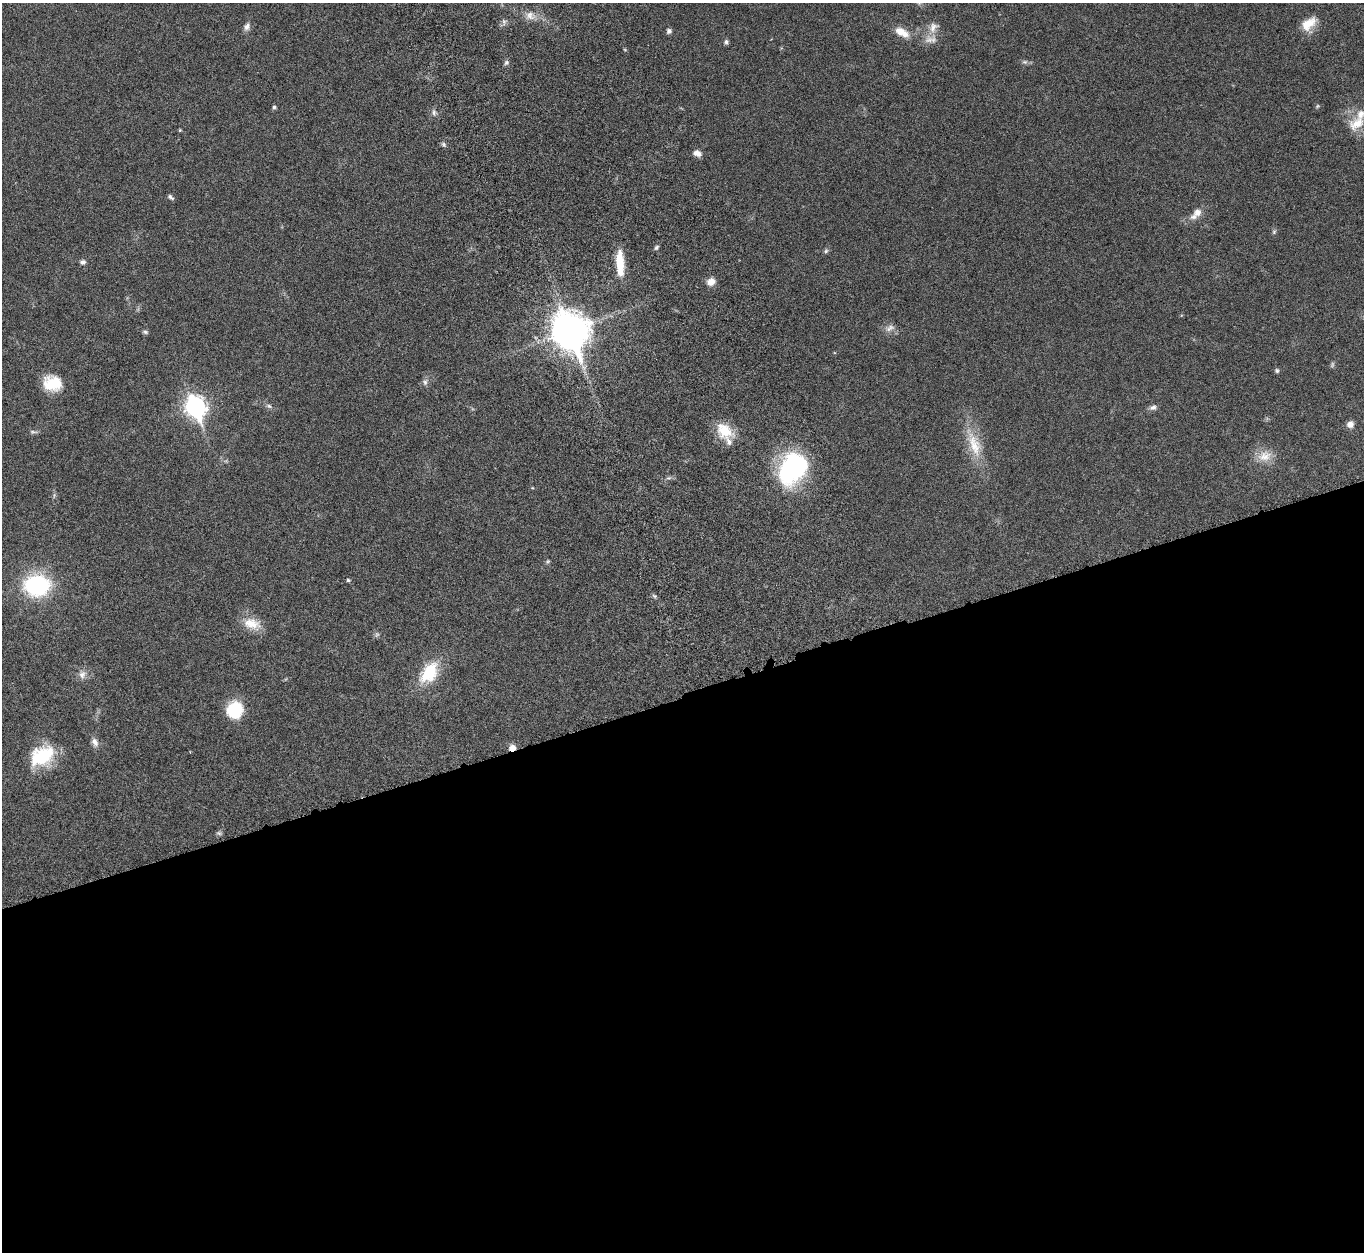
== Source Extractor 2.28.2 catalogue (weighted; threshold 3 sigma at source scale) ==
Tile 15 of 4 x 4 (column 3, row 4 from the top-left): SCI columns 2843-4204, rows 333-1582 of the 5682 x 5544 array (HDU 1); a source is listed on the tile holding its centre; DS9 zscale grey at full resolution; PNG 1366 x 1254 px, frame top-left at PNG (2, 3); no overlay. Shown black and unused: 45% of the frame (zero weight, under 5 of 10 exposures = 6% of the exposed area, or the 3 px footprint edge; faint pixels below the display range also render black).
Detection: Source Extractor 2.28.2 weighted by HDU 2 'WHT'; one run over the whole footprint, this tile lists its part. Background 0.0278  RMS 0.0018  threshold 0.00726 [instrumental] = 3 sigma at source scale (4.09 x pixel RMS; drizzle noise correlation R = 1.36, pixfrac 0.8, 0.05/0.05 arcsec/px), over >= 5 px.
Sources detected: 61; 4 too faint to see at this stretch — not listed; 3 inside a brighter listed object's ellipse — not listed separately; the other 54 listed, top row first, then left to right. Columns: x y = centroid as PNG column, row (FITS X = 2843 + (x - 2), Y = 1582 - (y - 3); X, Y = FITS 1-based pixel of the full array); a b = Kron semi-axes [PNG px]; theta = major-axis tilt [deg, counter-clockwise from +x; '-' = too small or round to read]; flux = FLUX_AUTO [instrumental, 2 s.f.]
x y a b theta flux
530 16 16 11 -20 1.7
504 22 9 5 -80 0.49
1309 24 22 13 38 2.7
247 27 11 8 65 0.76
933 27 18 12 58 1.9
669 31 6 6 - 0.46
901 32 19 9 -29 2.3
771 39 3 3 - 0.093
726 42 6 6 - 0.38
1025 62 8 6 -13 0.42
506 63 8 6 48 0.39
1317 106 6 4 23 0.22
274 107 5 5 - 0.31
434 112 9 6 -80 0.55
1357 123 25 17 26 3.9
180 130 4 4 - 0.17
443 144 8 6 -58 0.36
697 153 10 7 -25 0.99
170 197 8 4 -38 0.39
1197 212 12 10 33 1.2
1274 232 8 5 64 0.29
656 248 6 5 - 0.34
826 251 7 5 47 0.32
83 262 7 6 - 0.49
620 263 29 8 -87 4.5
711 282 10 8 25 1.3
890 328 14 8 23 0.97
570 331 14 11 -67 410
145 332 7 5 -11 0.32
1277 371 6 6 - 0.3
425 382 10 7 75 0.62
52 383 21 17 -12 4.7
269 406 9 6 -21 0.47
195 407 10 8 -67 87
1153 407 10 6 17 0.62
1350 424 8 7 - 0.93
724 430 23 17 -44 4.2
33 432 11 5 -3 0.41
974 444 45 16 -68 5.6
1265 456 21 15 13 2.6
792 468 33 24 55 26
669 478 8 4 0 0.35
547 561 6 5 - 0.26
348 580 5 4 - 0.28
37 585 24 19 1 19
654 596 7 4 -44 0.29
252 624 25 15 -17 3
429 673 25 15 53 7.7
82 674 13 11 77 1.2
235 710 17 16 - 6.9
95 742 13 8 -70 0.94
512 748 7 6 - 1.4
42 756 26 18 32 9.9
219 833 8 5 -1 0.36
Overlapping masked pixels (flux is a lower limit): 1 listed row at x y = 512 748